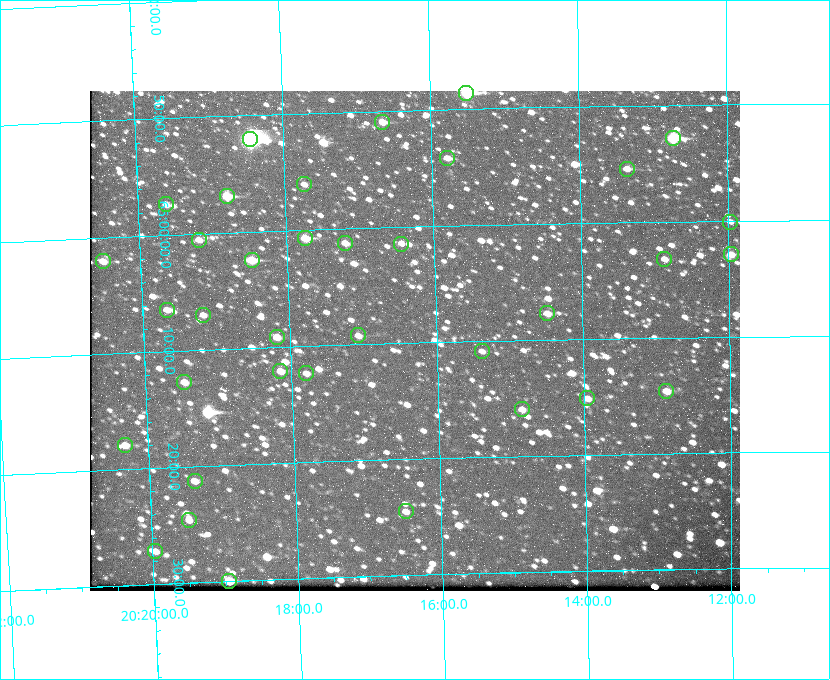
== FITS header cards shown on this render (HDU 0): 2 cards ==
NAXIS1  =                  650 / Width of table row in bytes
NAXIS2  =                  500 / Number of rows in table

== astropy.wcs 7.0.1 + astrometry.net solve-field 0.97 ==
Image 650 x 500 px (HDU 0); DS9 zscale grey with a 90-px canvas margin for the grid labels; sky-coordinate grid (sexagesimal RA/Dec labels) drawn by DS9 from the SOLVED WCS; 36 Tycho-2 reference stars matched to detected sources circled (green)
Header WCS: none
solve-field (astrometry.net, Tycho-2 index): SOLVED blind (the file carries no WCS)
Solved WCS: RA---TAN-SIP/DEC--TAN-SIP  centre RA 20:16:18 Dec +65:10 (304.07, +65.16 deg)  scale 5.17 arcsec/px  FOV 56.0' x 43.1'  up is -178 deg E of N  parity flipped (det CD > 0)
(file carries no celestial WCS; the grid is the blind solution)
Tycho-2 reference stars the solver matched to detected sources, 36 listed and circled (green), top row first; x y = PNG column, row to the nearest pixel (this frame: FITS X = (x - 90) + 1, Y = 500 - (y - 91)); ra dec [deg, ICRS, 3 dp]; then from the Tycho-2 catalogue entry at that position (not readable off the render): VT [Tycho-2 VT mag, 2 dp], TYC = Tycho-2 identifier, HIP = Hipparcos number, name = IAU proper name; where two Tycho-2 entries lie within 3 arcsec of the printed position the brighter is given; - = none
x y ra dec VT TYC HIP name
466 93 303.878 +64.810 8.93 4240-794-1 - -
382 122 304.164 +64.849 10.65 4240-315-1 - -
673 138 303.184 +64.880 9.02 4240-488-1 - -
250 139 304.612 +64.868 7.89 4241-1703-1 100101 -
447 158 303.948 +64.903 11.68 4240-549-1 - -
627 169 303.341 +64.923 11.58 4240-148-1 - -
304 184 304.434 +64.934 11.97 4241-1827-1 - -
227 196 304.698 +64.948 10.27 4241-1684-1 - -
166 204 304.904 +64.956 11.57 4241-1578-1 - -
730 222 302.992 +65.001 11.85 4240-479-1 - -
305 238 304.437 +65.012 10.41 4241-1775-1 - -
199 240 304.798 +65.009 11.15 4241-1628-1 - -
345 243 304.302 +65.021 11.64 4241-1611-1 - -
401 244 304.112 +65.024 12.29 4240-364-1 - -
731 254 302.992 +65.048 11.44 4240-88-1 - -
664 259 303.217 +65.054 11.98 4240-166-1 - -
252 260 304.620 +65.041 10.25 4241-1573-1 - -
103 261 305.126 +65.034 11.39 4241-358-1 - -
167 310 304.916 +65.107 11.17 4241-1518-1 - -
547 313 303.620 +65.129 11.18 4240-34-1 - -
203 315 304.793 +65.117 11.79 4241-1700-1 - -
358 335 304.266 +65.154 11.64 4240-724-1 - -
277 337 304.544 +65.153 12.05 4241-1582-1 - -
482 351 303.846 +65.181 11.99 4240-1077-1 - -
280 371 304.537 +65.201 11.44 4241-1860-1 - -
306 373 304.448 +65.206 12.12 4241-1643-1 - -
184 382 304.866 +65.212 12.00 4241-1293-1 - -
666 391 303.217 +65.244 11.17 4240-236-1 - -
587 398 303.488 +65.252 12.13 4240-1343-1 - -
522 409 303.713 +65.266 11.45 4240-564-1 - -
125 445 305.078 +65.299 11.60 4241-1297-1 - -
195 481 304.845 +65.354 11.82 4241-1491-1 - -
406 511 304.121 +65.408 11.90 4240-305-1 - -
189 520 304.869 +65.410 11.95 4241-1394-1 - -
155 551 304.989 +65.453 12.36 4241-1256-1 - -
229 581 304.739 +65.499 10.16 4241-1715-1 - -